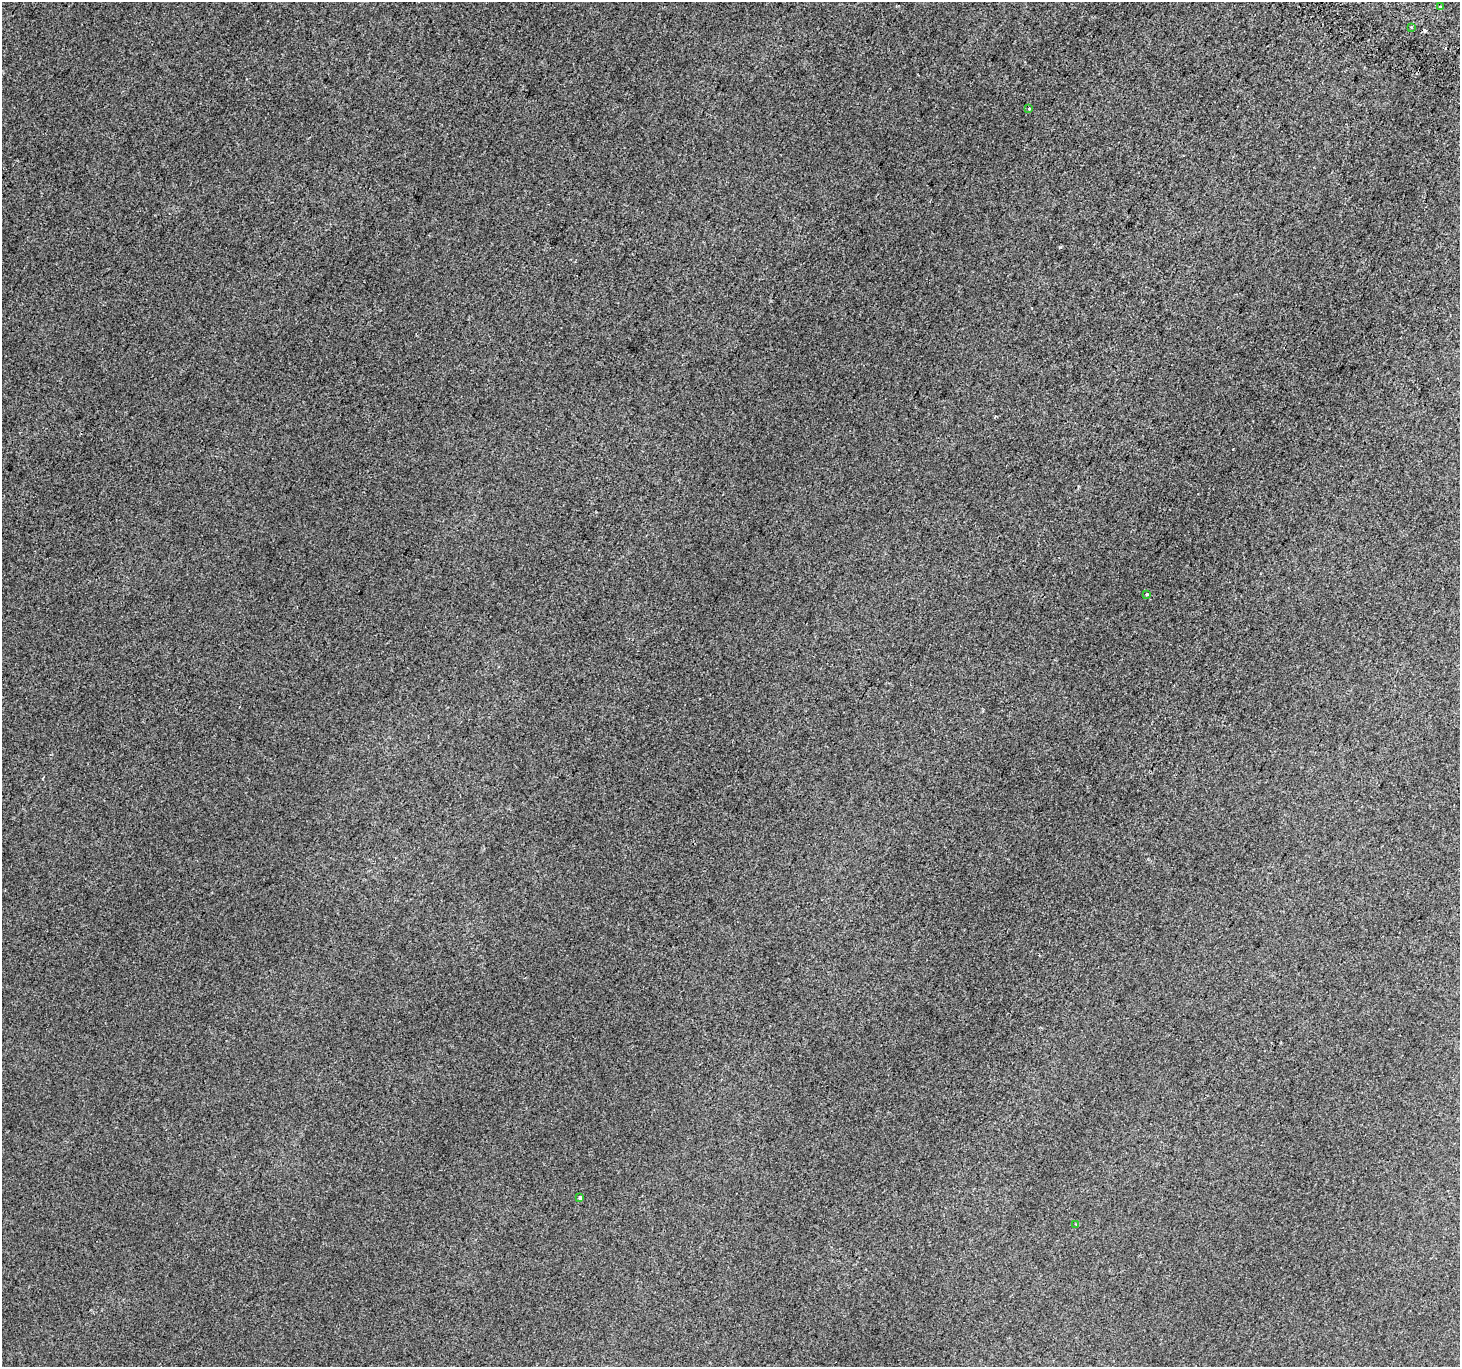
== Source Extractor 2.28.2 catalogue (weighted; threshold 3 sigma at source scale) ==
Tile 10 of 4 x 4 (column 2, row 3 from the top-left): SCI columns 1489-2946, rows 1665-3029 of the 5886 x 5993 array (HDU 1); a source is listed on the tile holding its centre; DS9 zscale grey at full resolution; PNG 1462 x 1369 px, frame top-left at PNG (2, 2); each listed source drawn as its Kron ellipse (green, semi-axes under 4 px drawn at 4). Shown black and unused: <1% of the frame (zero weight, under 2 of 3 exposures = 2% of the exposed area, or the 3 px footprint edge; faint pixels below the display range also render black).
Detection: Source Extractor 2.28.2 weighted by HDU 2 'WHT'; one run over the whole footprint, this tile lists its part. Background 0.00147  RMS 0.0073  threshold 0.0329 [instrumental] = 3 sigma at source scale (4.5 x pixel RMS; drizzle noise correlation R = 1.50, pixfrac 1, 0.0396/0.0396 arcsec/px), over >= 5 px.
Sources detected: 9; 3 cosmic-ray / hot-pixel residue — neither listed nor drawn; the other 6 listed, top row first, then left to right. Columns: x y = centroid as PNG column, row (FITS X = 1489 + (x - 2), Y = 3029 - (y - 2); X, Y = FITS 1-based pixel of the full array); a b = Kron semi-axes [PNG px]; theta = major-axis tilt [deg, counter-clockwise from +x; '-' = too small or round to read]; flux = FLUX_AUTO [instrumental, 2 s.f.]
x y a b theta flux
1440 7 3 3 - 1.2
1411 27 3 3 - 3.1
1029 109 3 3 - 2
1146 594 3 3 - 2.8
580 1197 3 3 - 2.3
1076 1224 4 3 - 0.98